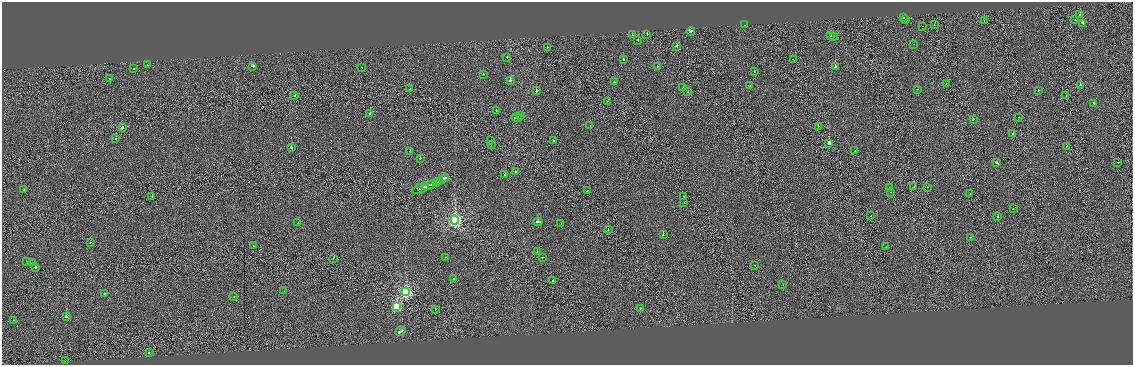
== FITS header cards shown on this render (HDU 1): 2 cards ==
NAXIS1  =                 2261
NAXIS2  =                  726

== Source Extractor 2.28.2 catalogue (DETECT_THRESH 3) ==
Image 2261 x 726 px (HDU 1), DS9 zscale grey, zoomed out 1/2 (1 PNG px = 2 x 2 image px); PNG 1135 x 367 px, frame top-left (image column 1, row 726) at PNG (2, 2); each listed source drawn as its Kron ellipse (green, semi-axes under 4 px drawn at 4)
Background -2.2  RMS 0.81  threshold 2.42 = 3 sigma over >= 5 px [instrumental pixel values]
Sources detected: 124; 3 cannot appear on this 1/2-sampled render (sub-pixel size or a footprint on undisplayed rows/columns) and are neither listed nor drawn; the other 121 listed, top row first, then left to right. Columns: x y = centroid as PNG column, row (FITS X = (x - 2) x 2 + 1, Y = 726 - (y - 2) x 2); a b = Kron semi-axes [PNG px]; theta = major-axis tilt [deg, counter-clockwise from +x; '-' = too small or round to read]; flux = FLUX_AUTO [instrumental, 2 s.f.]
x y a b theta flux
1080 15 2 2 - 590
903 18 2 2 - 1100
906 20 2 2 - 5800
984 20 2 2 - 670
1075 20 2 2 - 360
1083 23 4 2 - 1900
745 25 2 2 - 190
934 25 2 1 - 740
923 26 2 1 - 280
691 31 4 2 - 2900
647 34 2 1 - 520
632 35 2 1 - 2100
831 36 2 2 - 820
834 37 2 2 - 410
638 40 2 2 - 300
914 44 2 1 - 150
677 46 2 2 - 3300
547 47 2 2 - 420
507 57 2 2 - 1200
623 59 2 2 - 2700
793 59 2 1 - 650
147 65 2 2 - 640
253 66 3 2 - 2100
657 66 2 2 - 380
362 67 2 2 - 390
835 67 2 2 - 26000
134 69 2 2 - 370
754 72 2 2 - 450
483 74 2 2 - 260
109 79 2 2 - 850
510 80 2 2 - 1600
614 82 2 2 - 1300
946 84 2 1 - 130
1080 85 2 1 - 730
750 86 2 2 - 210
683 88 2 2 - 330
410 89 2 1 - 270
918 89 2 2 - 350
1038 90 2 2 - 340
536 91 2 2 - 710
688 92 2 2 - 580
295 95 2 1 - 1200
1066 96 2 1 - 380
608 101 2 1 - 240
1094 103 2 2 - 700
496 110 2 2 - 180
370 113 2 2 - 1100
521 116 2 2 - 280
517 117 5 2 - 3500
1018 117 2 1 - 300
973 119 2 2 - 610
590 125 2 1 - 180
818 126 2 1 - 700
122 128 4 2 - 2800
1013 134 2 2 - 650
115 139 2 2 - 3400
491 141 2 1 - 470
554 141 2 2 - 1600
829 143 2 2 - 5100
491 144 2 1 - 370
1067 146 2 1 - 1000
291 147 2 2 - 1000
410 151 2 2 - 630
855 151 2 1 - 210
420 158 2 2 - 590
1118 162 2 1 - 580
997 163 4 2 - 1900
515 172 2 1 - 290
505 174 2 2 - 940
442 180 7 2 30 4400
439 181 3 2 - 1500
437 182 4 2 - 1800
432 184 4 2 - 3900
429 185 8 2 21 5000
890 187 2 2 - 330
914 187 2 1 - 410
928 187 2 2 - 410
420 189 9 2 19 3100
24 190 2 2 - 300
587 190 2 1 - 170
890 192 2 2 - 430
970 194 2 1 - 600
152 196 2 1 - 220
683 196 2 1 - 430
684 202 2 1 - 290
1013 209 2 2 - 500
871 216 2 1 - 310
997 217 2 2 - 660
455 220 4 4 - 37000
538 222 4 2 - 2100
298 223 2 2 - 330
561 224 2 2 - 290
608 230 2 1 - 450
663 235 2 2 - 1300
970 237 2 2 - 200
90 243 2 1 - 250
253 246 2 2 - 390
886 247 2 1 - 170
537 252 2 1 - 390
445 257 2 2 - 600
542 257 2 2 - 1600
334 258 2 2 - 940
26 261 2 2 - 120
32 263 2 1 - 930
754 265 2 1 - 200
35 267 2 2 - 1600
454 279 2 2 - 510
553 281 2 2 - 1900
783 285 2 2 - 300
284 291 2 2 - 70
406 292 4 4 - 23000
104 293 2 2 - 540
234 297 2 2 - 300
397 307 4 4 - 8700
641 308 2 1 - 480
435 309 2 1 - 790
66 317 2 2 - 5100
13 320 2 2 - 480
400 331 5 2 - 2100
149 352 2 1 - 620
65 361 2 1 - 39
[3 sub-pixel or undisplayed-footprint detections neither listed nor drawn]